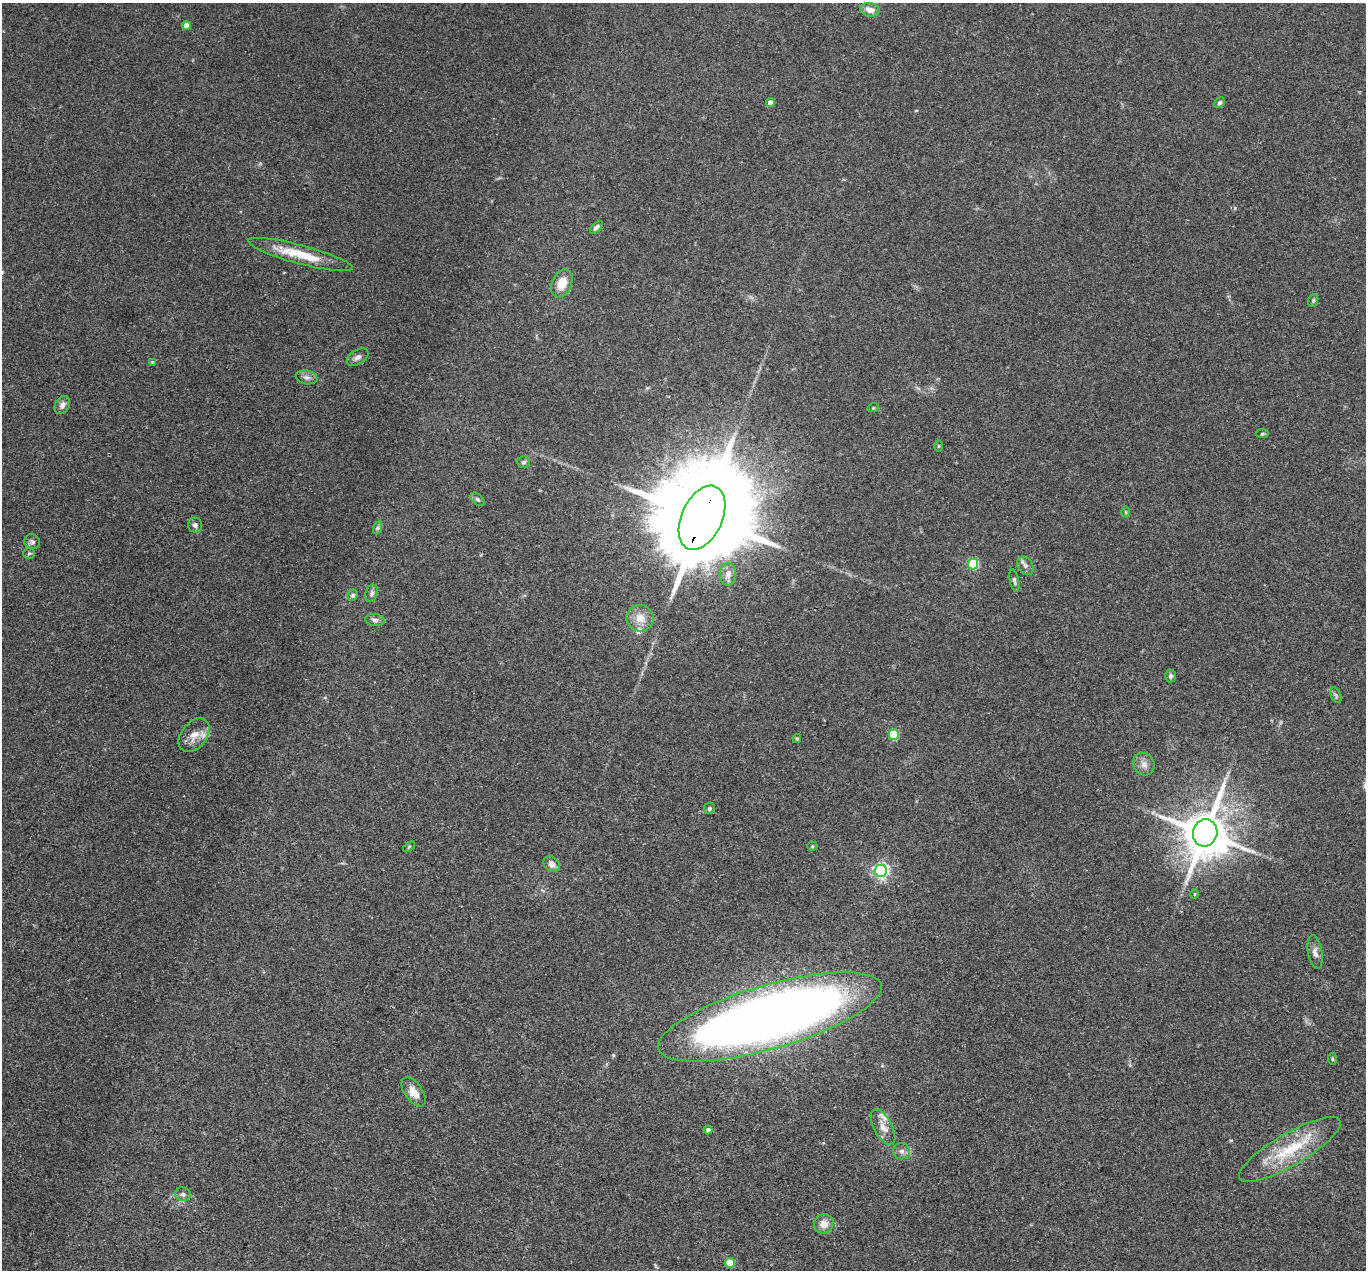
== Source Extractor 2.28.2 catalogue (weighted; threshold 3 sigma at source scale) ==
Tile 7 of 4 x 4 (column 3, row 2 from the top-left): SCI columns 2732-4095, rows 2804-4071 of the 5462 x 5475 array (HDU 1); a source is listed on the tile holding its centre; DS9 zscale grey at full resolution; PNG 1368 x 1272 px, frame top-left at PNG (2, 3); each listed source drawn as its Kron ellipse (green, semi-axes under 4 px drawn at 4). Shown black and unused: <1% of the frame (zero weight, under 3 of 4 exposures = <1% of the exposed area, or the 3 px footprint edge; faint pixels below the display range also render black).
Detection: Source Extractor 2.28.2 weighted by HDU 2 'WHT'; one run over the whole footprint, this tile lists its part. Background 0.0735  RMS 0.0056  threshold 0.0252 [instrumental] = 3 sigma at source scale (4.5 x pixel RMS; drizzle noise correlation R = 1.50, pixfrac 1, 0.05/0.05 arcsec/px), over >= 5 px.
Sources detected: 57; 2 inside a brighter listed object's ellipse — not listed separately; the other 55 listed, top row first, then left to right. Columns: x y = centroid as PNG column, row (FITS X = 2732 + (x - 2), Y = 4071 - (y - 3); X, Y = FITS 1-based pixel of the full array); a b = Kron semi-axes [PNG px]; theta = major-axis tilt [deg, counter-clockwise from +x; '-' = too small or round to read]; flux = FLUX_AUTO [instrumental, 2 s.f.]
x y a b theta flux
870 10 10 6 -13 4.8
186 25 4 4 - 5.5
770 103 4 4 - 3.2
1220 103 5 5 - 1.1
596 227 8 4 44 1.9
300 254 54 9 -15 19
562 283 15 10 67 9.4
1313 300 6 5 - 0.95
358 357 12 7 33 2.5
152 362 4 4 - 0.65
307 377 11 7 -10 2.3
62 405 9 7 59 2.7
873 408 6 3 18 0.6
1262 434 7 3 1 0.67
938 446 6 4 89 0.6
524 462 6 5 - 1.4
478 499 8 5 -43 1.2
1126 512 6 4 -89 0.66
702 518 34 20 65 18000
195 525 7 7 - 1.7
377 528 7 4 71 1.1
32 542 8 7 - 1.5
29 553 6 5 - 0.92
973 564 5 5 - 43
1025 566 10 7 -60 2.2
728 574 11 8 86 4.4
1014 581 11 4 -77 1.4
372 593 9 6 71 1.6
353 595 6 5 - 1.2
640 618 13 13 - 7.4
375 620 10 6 -8 1.9
1171 676 6 5 - 1.4
1336 695 8 5 -66 1.2
194 735 19 12 52 7.4
894 735 5 5 - 31
797 739 4 4 - 0.63
1144 764 12 10 -54 3.6
709 808 6 5 - 1.2
1205 833 13 12 - 2500
812 846 5 4 - 0.69
409 847 7 3 37 0.71
552 864 9 7 -40 3.9
881 871 6 6 - 150
1195 894 5 3 - 0.52
1315 952 17 7 -81 3.4
770 1017 116 32 16 710
1332 1059 6 3 -82 0.65
413 1092 17 9 -55 6.8
883 1127 19 9 -62 5.9
708 1130 4 4 - 2.1
1290 1150 58 16 30 30
901 1151 8 8 - 2.4
183 1194 8 7 - 1.9
824 1224 10 9 - 4.8
730 1263 5 5 - 15
Overlapping masked pixels (flux is a lower limit): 1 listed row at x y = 702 518